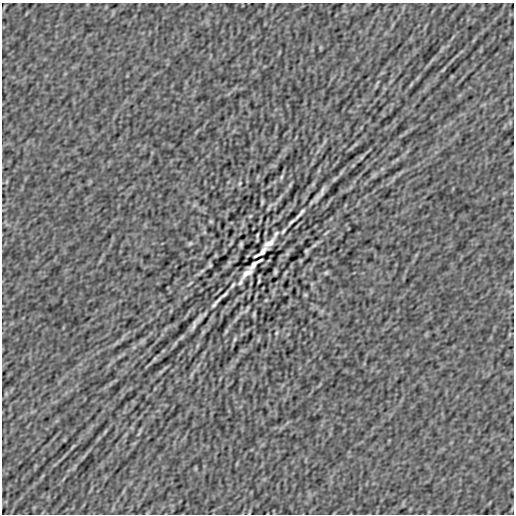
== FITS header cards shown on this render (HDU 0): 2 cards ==
NAXIS1  =                  512
NAXIS2  =                  512

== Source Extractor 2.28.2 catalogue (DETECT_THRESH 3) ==
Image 512 x 512 px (HDU 0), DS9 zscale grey, 1 PNG px = 1 image px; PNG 516 x 516 px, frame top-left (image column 1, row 512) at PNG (2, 3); no overlay
Background -2.15e-07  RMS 6.7e-06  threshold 2.01e-05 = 3 sigma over >= 5 px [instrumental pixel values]
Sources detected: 46; all 46 listed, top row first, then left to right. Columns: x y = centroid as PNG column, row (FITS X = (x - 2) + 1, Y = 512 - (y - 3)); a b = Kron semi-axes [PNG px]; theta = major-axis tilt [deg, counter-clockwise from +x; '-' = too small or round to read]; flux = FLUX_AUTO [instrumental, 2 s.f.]
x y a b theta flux
443 69 12 3 45 9.4e-04
362 157 6 4 71 5.4e-04
281 177 8 4 76 7.0e-04
240 183 6 4 72 5.5e-04
290 185 8 4 54 7.2e-04
320 194 16 3 55 2.6e-03
280 198 11 3 55 1.1e-03
262 202 5 2 - 6.4e-04
300 214 15 2 49 1.6e-03
250 216 5 3 - 4.2e-04
211 221 5 4 - 5.4e-04
292 221 10 2 45 1.1e-03
283 231 6 2 57 8.0e-04
326 233 12 2 39 7.2e-04
276 234 8 4 58 8.1e-04
257 235 5 2 - 5.6e-04
190 243 7 4 39 7.3e-04
269 243 12 5 36 3.2e-03
241 244 5 3 - 8.3e-04
314 245 8 4 37 8.4e-04
306 251 4 3 - 6.7e-04
261 252 16 4 36 1.1e-03
287 254 6 5 - 7.9e-04
255 264 15 4 36 1.0e-03
210 265 4 3 - 6.5e-04
202 271 8 4 37 8.3e-04
275 272 5 3 - 8.3e-04
247 273 12 5 35 3.1e-03
326 273 7 4 39 7.3e-04
259 281 4 2 - 5.2e-04
240 282 8 4 56 8.0e-04
190 283 12 2 39 7.1e-04
233 285 6 2 57 8.0e-04
224 295 8 2 42 9.6e-04
305 295 5 4 - 5.4e-04
266 300 5 3 - 4.2e-04
216 302 13 2 50 1.5e-03
248 308 8 4 61 5.2e-04
254 314 5 2 - 6.4e-04
236 318 11 3 55 1.1e-03
196 322 16 3 55 2.6e-03
276 333 6 4 72 5.5e-04
235 339 8 4 76 7.0e-04
154 359 6 4 71 5.3e-04
105 431 10 2 55 8.2e-04
73 447 12 3 45 9.4e-04